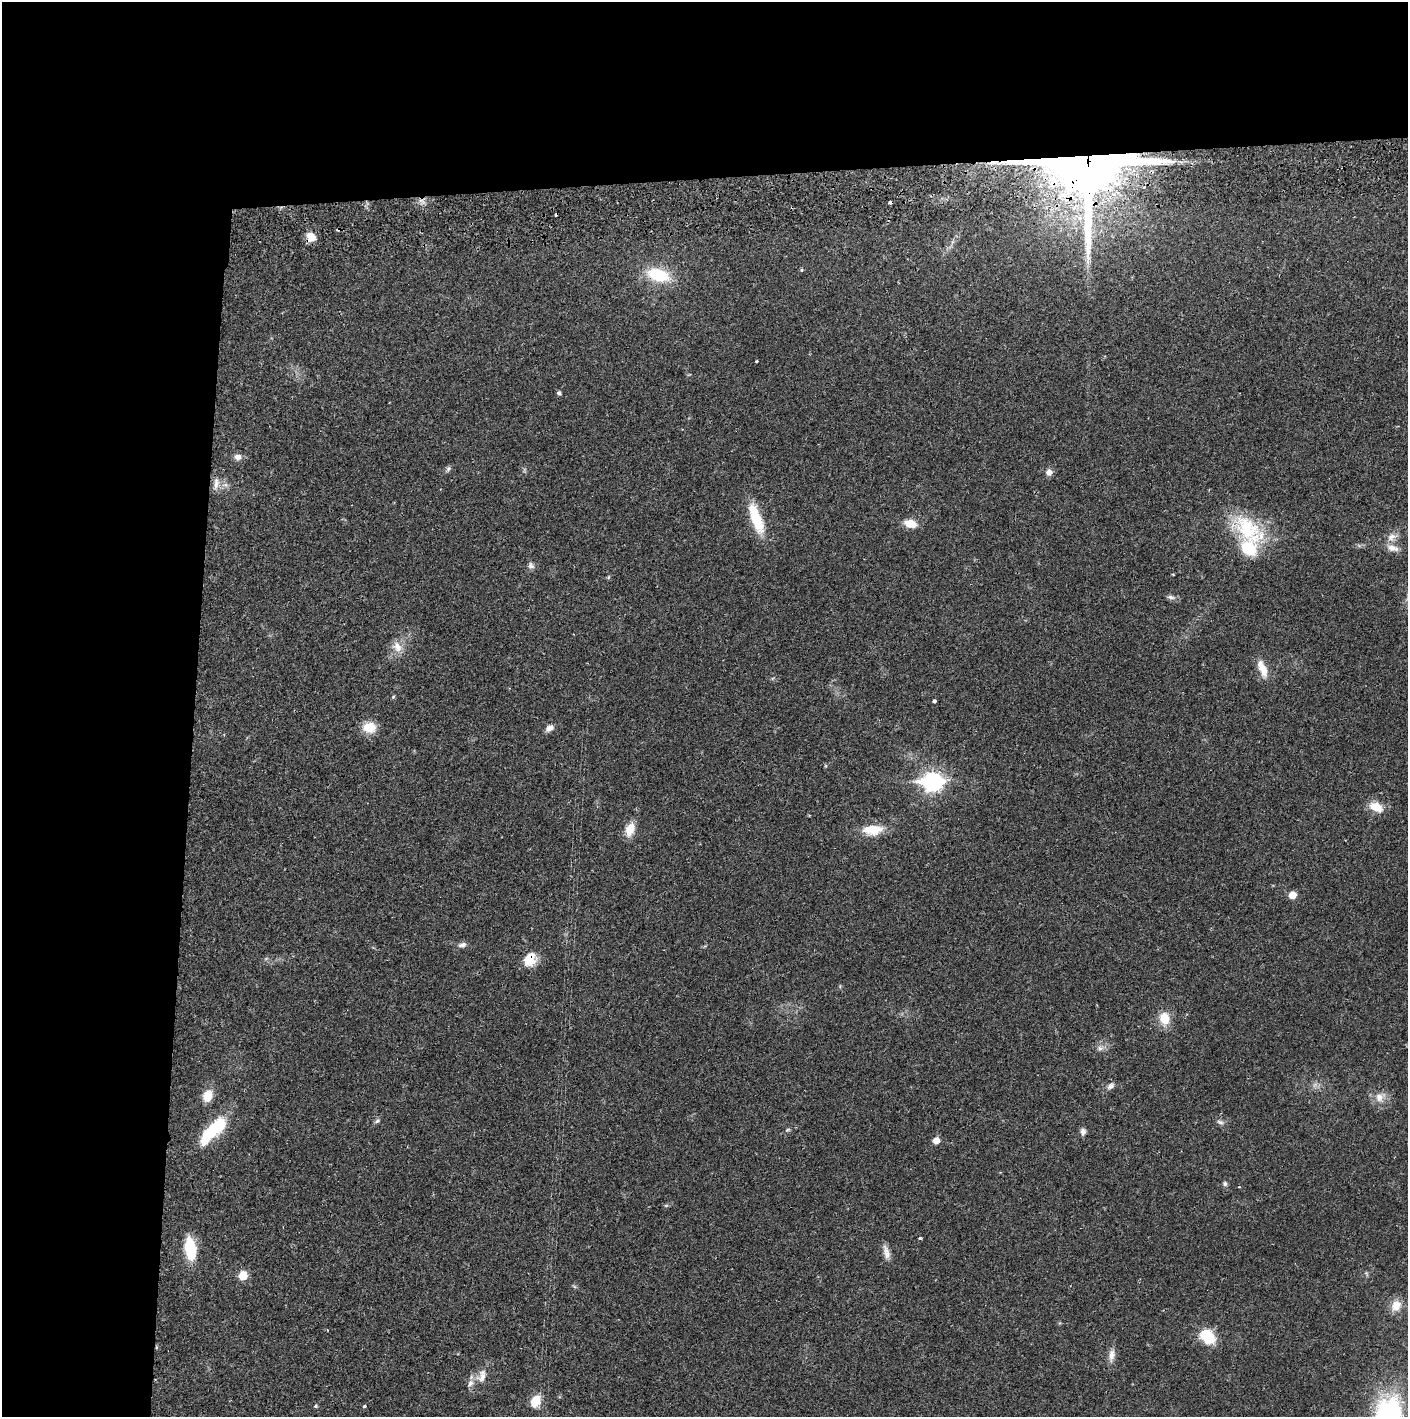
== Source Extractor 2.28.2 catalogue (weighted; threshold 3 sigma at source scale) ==
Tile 1 of 3 x 3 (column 1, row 1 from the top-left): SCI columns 5-1410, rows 2887-4301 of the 4228 x 4361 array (HDU 1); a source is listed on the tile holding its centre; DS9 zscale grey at full resolution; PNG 1410 x 1419 px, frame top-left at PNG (2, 2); no overlay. Shown black and unused: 24% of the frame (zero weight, under 2 of 3 exposures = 3% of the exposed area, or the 3 px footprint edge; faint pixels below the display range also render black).
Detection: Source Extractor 2.28.2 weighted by HDU 2 'WHT'; one run over the whole footprint, this tile lists its part. Background 0.0212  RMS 0.0035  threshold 0.0156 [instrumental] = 3 sigma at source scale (4.5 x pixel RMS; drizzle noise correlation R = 1.50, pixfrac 1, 0.05/0.05 arcsec/px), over >= 5 px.
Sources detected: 67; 3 inside a brighter object's white glare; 4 cosmic-ray / hot-pixel residue — not listed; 2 inside a brighter listed object's ellipse — not listed separately; the other 58 listed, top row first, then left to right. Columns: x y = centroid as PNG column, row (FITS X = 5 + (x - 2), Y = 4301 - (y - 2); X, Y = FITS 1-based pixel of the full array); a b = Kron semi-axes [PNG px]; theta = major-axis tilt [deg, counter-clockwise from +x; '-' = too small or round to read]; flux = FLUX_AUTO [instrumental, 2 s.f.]
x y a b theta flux
1084 162 39 31 -8 2600
1144 187 3 3 - 1.1
422 201 11 5 -22 1.3
311 237 11 9 -40 3.7
802 270 4 4 - 0.49
658 275 23 12 -16 16
756 361 3 2 - 0.38
559 393 5 4 - 0.76
238 457 9 7 -2 1.9
448 469 7 6 - 0.81
1049 472 8 7 - 1.8
216 483 19 7 82 2.5
225 485 10 6 0 1.4
756 519 40 12 -71 12
910 523 12 8 -13 5.1
1247 528 51 26 -38 24
1391 537 14 10 30 2.7
1392 548 18 9 -14 2.8
531 566 9 8 - 1.3
1171 597 11 5 -14 1.1
397 647 16 12 -64 3.7
1262 669 25 9 -69 4.8
393 697 5 4 - 0.39
935 701 3 3 - 1.1
369 727 17 14 5 5.4
550 728 10 7 36 1.9
933 782 10 8 3 140
1376 807 16 10 -27 5.4
630 829 18 10 69 4.6
872 830 27 12 3 7.6
1292 895 6 5 - 4.9
462 945 10 6 14 1.5
530 959 17 14 57 6.4
1164 1018 17 13 -77 5.8
1100 1048 9 7 9 1.4
1315 1085 9 3 45 0.8
1111 1086 11 7 40 1.4
207 1095 12 9 64 6.3
1380 1097 17 12 38 3.5
377 1121 8 5 38 0.77
1220 1122 10 5 -16 1
788 1130 7 4 9 0.49
1083 1132 9 7 -88 1.4
209 1133 34 11 54 17
936 1140 6 5 - 3.2
1225 1184 6 6 - 0.8
920 1238 4 4 - 0.48
190 1249 21 10 -83 14
886 1252 19 8 -76 2.4
243 1276 8 7 - 5.9
1396 1306 13 11 61 4.5
1208 1337 14 11 -42 13
1111 1355 17 8 84 2.6
482 1376 21 12 71 4.2
535 1401 16 12 61 5
316 1406 5 4 - 0.54
364 1406 4 3 - 0.77
1389 1414 39 27 87 52
Overlapping masked pixels (flux is a lower limit): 4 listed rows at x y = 1084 162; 422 201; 311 237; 530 959
Isophote crosses this tile's border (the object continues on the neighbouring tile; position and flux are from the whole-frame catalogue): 1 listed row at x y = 1389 1414